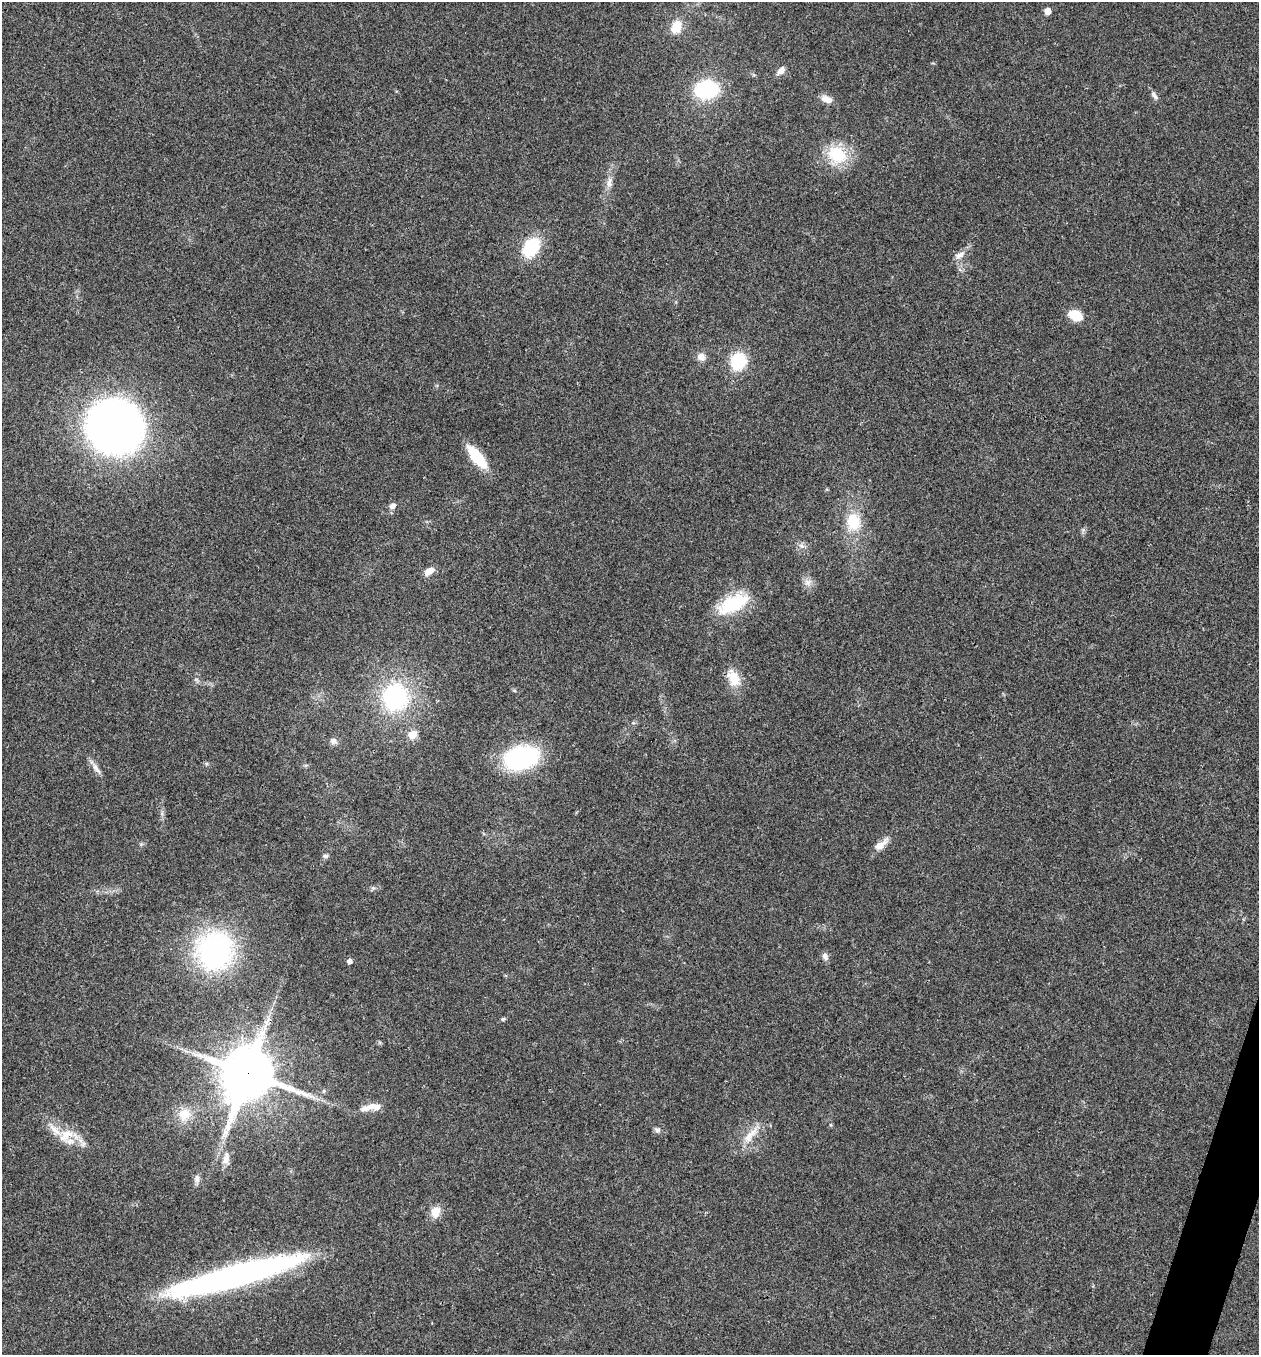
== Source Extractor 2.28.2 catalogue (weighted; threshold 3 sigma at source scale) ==
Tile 6 of 4 x 4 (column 2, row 2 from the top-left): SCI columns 1524-2780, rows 2707-4059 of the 5431 x 5417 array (HDU 1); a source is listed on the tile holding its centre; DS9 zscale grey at full resolution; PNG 1261 x 1357 px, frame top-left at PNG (2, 2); no overlay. Shown black and unused: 1% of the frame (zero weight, under 3 of 4 exposures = <1% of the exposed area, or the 3 px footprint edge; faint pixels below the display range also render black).
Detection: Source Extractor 2.28.2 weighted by HDU 2 'WHT'; one run over the whole footprint, this tile lists its part. Background 0.0216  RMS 0.004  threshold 0.0179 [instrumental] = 3 sigma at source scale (4.5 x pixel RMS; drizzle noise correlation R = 1.50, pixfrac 1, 0.05/0.05 arcsec/px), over >= 5 px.
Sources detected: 48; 1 inside a brighter object's white glare — not listed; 3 inside a brighter listed object's ellipse — not listed separately; the other 44 listed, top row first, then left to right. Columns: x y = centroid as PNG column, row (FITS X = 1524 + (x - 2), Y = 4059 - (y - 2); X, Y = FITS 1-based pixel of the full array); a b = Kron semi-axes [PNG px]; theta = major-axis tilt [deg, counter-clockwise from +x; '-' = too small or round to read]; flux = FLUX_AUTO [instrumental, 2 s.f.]
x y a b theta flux
1047 11 5 5 - 3.6
676 27 16 12 64 6.4
781 71 11 7 48 2.1
706 89 21 17 5 31
1154 95 13 6 -57 1.5
827 99 16 8 -20 2.9
837 155 21 16 -31 17
609 182 16 7 76 2.8
531 247 21 15 54 18
959 255 16 7 30 2.7
1075 315 13 9 -24 8.9
701 357 10 9 - 2.6
738 361 13 12 - 22
113 426 48 38 -87 240
477 457 26 10 -50 16
392 506 9 7 35 1.7
853 522 21 17 -88 12
802 546 8 6 -34 1.4
429 571 11 7 37 3.5
808 582 9 9 - 2.2
733 604 40 18 26 20
733 676 18 17 - 6.7
395 697 28 27 - 45
412 735 10 9 - 4.2
334 741 11 7 -34 1.5
521 758 30 19 15 56
96 768 19 6 -53 2.3
880 845 21 8 40 3.9
326 856 7 5 -1 0.9
215 951 37 35 77 79
825 956 10 7 -67 1.6
349 961 5 5 - 1.6
503 1019 5 5 - 0.57
248 1074 19 16 70 1900
324 1091 6 4 88 0.55
371 1106 16 9 17 3.2
184 1114 12 11 - 7.8
657 1130 8 6 -22 1.2
66 1135 25 15 43 7.8
748 1137 19 12 55 6
226 1158 17 8 79 3.2
197 1179 11 8 -88 1.8
435 1212 13 11 74 4.7
235 1276 131 19 15 160
Overlapping masked pixels (flux is a lower limit): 1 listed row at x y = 248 1074